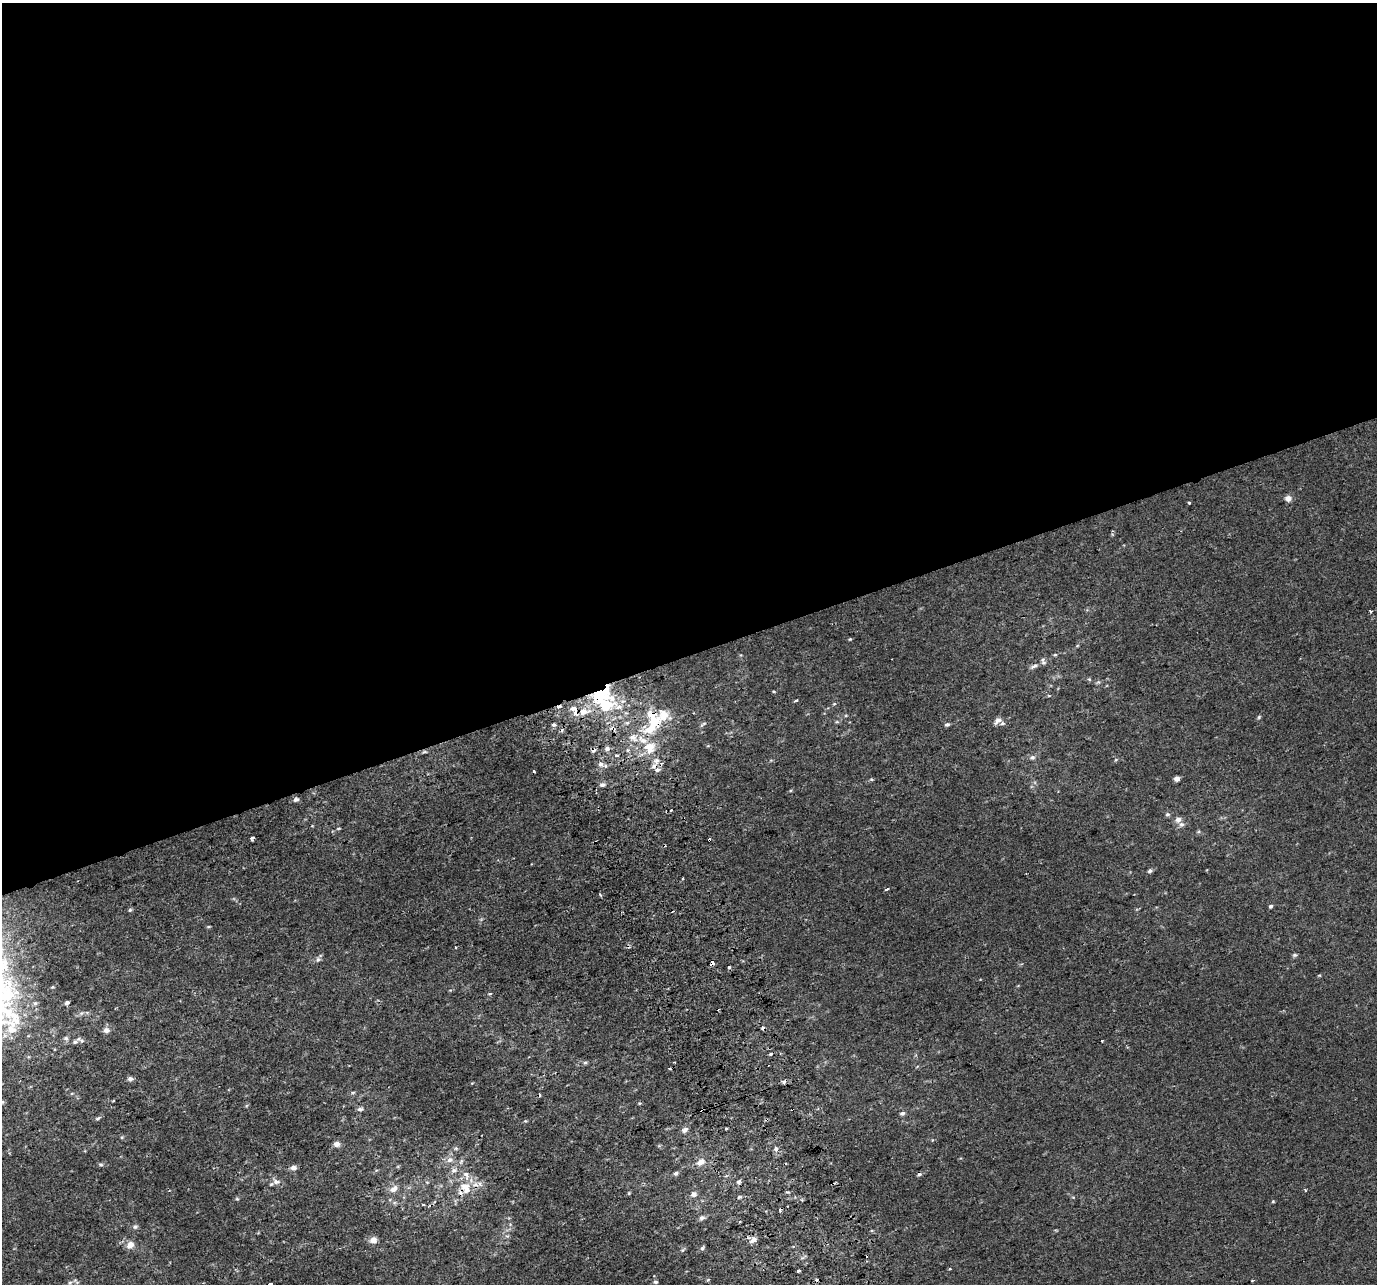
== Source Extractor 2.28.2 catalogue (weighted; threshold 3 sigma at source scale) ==
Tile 2 of 4 x 4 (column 2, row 1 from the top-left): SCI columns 1416-2790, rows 3993-5274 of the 5579 x 5364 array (HDU 1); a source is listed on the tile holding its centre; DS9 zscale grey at full resolution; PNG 1379 x 1286 px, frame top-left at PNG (2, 3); no overlay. Shown black and unused: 51% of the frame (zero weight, under 2 of 3 exposures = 2% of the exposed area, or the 3 px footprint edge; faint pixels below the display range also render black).
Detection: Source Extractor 2.28.2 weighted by HDU 2 'WHT'; one run over the whole footprint, this tile lists its part. Background 0.0011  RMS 0.0028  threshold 0.0127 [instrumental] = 3 sigma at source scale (4.5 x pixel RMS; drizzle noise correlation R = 1.50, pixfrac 1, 0.0396/0.0396 arcsec/px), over >= 5 px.
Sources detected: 134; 14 cosmic-ray / hot-pixel residue — not listed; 13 inside a brighter listed object's ellipse — not listed separately; the other 107 listed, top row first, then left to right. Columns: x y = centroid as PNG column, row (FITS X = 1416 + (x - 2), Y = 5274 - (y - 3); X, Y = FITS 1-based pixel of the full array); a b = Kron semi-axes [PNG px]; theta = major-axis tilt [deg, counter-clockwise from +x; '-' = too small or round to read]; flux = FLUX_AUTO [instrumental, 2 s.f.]
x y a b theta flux
1288 498 8 7 - 1.3
1189 503 3 3 - 0.76
1370 612 3 3 - 0.57
850 639 4 4 - 0.28
1055 655 5 3 - 0.31
1034 666 14 5 29 1.1
1089 679 5 3 - 0.31
774 692 4 3 - 0.26
1049 696 5 3 - 0.26
796 700 4 3 - 0.43
834 704 5 4 - 0.32
605 705 29 18 1 18
559 707 5 3 - 1.6
573 709 11 7 -2 1.4
576 713 4 4 - 2.5
1259 717 5 4 - 0.37
998 720 11 6 38 1.3
837 722 6 4 -17 0.35
653 723 30 18 72 14
703 724 11 3 35 0.48
947 724 6 5 - 0.54
553 725 6 5 - 0.58
633 737 12 9 -40 2.3
607 749 6 6 - 0.94
593 750 5 5 - 1.1
424 752 6 4 18 0.41
616 755 4 3 - 1.4
1033 757 7 6 - 0.75
657 761 7 7 - 1.2
601 764 8 7 - 1.3
657 770 7 5 25 0.9
534 771 3 3 - 0.53
871 779 5 3 - 0.31
1177 779 5 4 - 1.2
602 785 7 6 - 0.83
296 799 6 5 - 1
671 810 3 3 - 0.29
1168 814 7 5 0 0.53
1178 820 8 8 - 1.3
338 828 6 3 9 0.31
252 838 4 3 - 2.5
709 840 4 3 - 2.2
1150 871 6 5 - 0.58
683 879 3 2 - 0.35
887 889 4 2 - 0.73
601 895 5 3 - 0.34
1271 906 4 4 - 0.6
130 910 5 5 - 0.43
456 947 3 2 - 0.31
1295 955 6 5 - 0.51
318 959 7 6 - 0.67
712 962 4 3 - 13
729 967 3 3 - 1.8
1319 975 5 3 - 0.24
490 994 4 3 - 0.37
67 1003 5 4 - 0.74
106 1030 7 6 - 1.4
66 1038 7 6 - 0.75
1102 1041 3 2 - 0.25
75 1042 8 7 - 0.91
585 1062 6 4 65 0.45
130 1079 6 6 - 0.87
72 1093 5 3 - 0.29
3 1102 5 3 - 0.29
360 1109 8 5 7 0.68
902 1113 7 5 13 0.55
98 1118 8 5 29 0.52
525 1121 5 4 - 0.32
685 1130 9 6 34 0.99
122 1137 5 3 - 0.29
932 1140 5 3 - 0.23
336 1144 8 7 - 1.2
456 1148 6 5 - 0.47
776 1149 3 3 - 4.2
450 1160 9 7 19 1.5
701 1162 11 8 38 2.1
101 1164 7 4 -1 0.48
293 1168 8 6 5 1.2
454 1170 9 7 9 1.2
676 1173 6 5 - 0.7
466 1175 15 8 -70 2.3
276 1182 12 7 -14 1.5
427 1182 6 3 -19 0.32
739 1182 6 5 - 0.7
465 1186 16 10 2 4.2
394 1189 12 8 37 1.9
629 1193 6 3 73 0.28
694 1194 8 7 - 1.1
739 1197 6 4 44 0.38
237 1199 5 4 - 0.34
1273 1201 4 4 - 0.26
423 1204 4 3 - 0.39
702 1218 8 6 20 0.9
739 1222 4 2 - 0.26
135 1226 7 6 - 0.66
507 1236 5 5 - 0.48
373 1240 8 7 - 2
753 1240 12 6 29 1.5
130 1245 9 8 - 2.1
702 1248 5 5 - 0.55
683 1250 8 3 45 0.39
950 1269 3 3 - 0.36
798 1271 3 3 - 3.1
1252 1281 4 2 - 0.19
655 1282 6 5 - 0.54
70 1283 7 5 41 0.64
270 1284 4 3 - 2.3
Overlapping masked pixels (flux is a lower limit): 7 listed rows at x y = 605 705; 559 707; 576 713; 653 723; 593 750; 709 840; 712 962
Isophote crosses this tile's border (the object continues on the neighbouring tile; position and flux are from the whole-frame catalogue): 1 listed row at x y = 270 1284